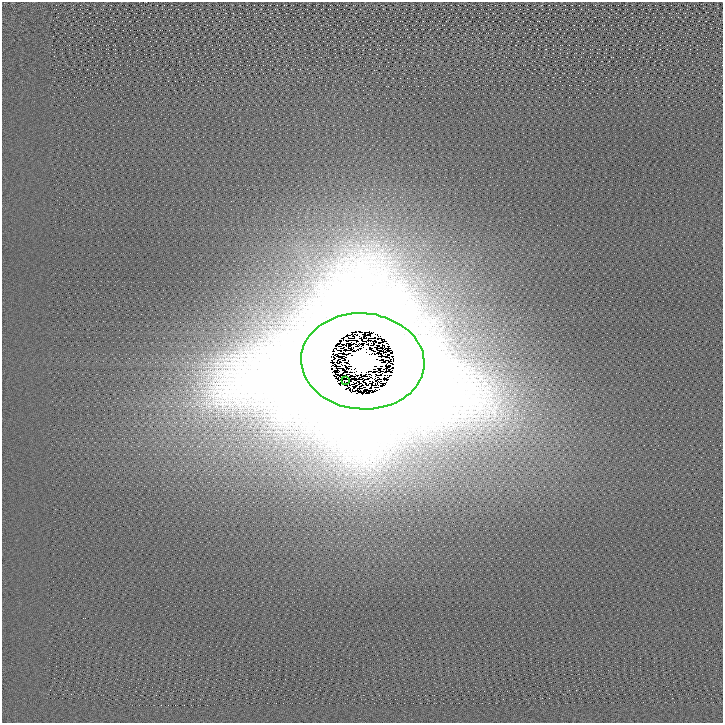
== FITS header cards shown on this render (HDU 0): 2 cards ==
NAXIS1  =                  721 /
NAXIS2  =                  721 /

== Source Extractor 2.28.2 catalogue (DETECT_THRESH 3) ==
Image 721 x 721 px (HDU 0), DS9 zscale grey, 1 PNG px = 1 image px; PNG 725 x 725 px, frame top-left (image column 1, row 721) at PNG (2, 2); each listed source drawn as its Kron ellipse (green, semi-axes under 4 px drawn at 4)
Background 1.34e-06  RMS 2.1e-05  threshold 6.40e-05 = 3 sigma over >= 5 px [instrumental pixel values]
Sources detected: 4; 2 with non-positive FLUX_AUTO (blend fragments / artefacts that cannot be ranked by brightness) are neither listed nor drawn; the other 2 listed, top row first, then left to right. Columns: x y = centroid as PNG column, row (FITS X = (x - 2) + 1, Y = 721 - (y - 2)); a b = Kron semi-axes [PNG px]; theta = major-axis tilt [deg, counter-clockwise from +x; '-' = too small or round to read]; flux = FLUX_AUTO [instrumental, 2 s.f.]
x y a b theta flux
363 361 62 48 -4 86
346 381 3 2 - 0.021
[2 non-positive-flux detections neither listed nor drawn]